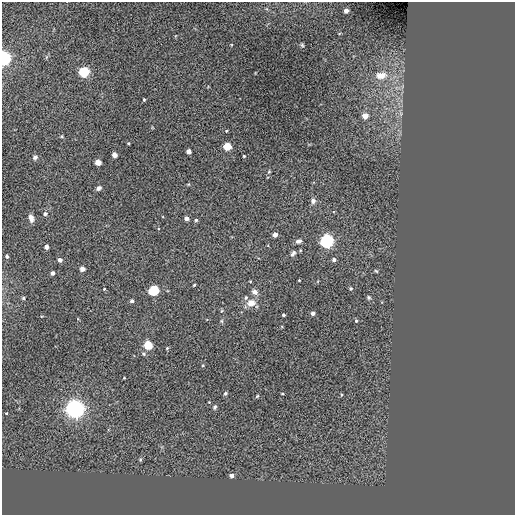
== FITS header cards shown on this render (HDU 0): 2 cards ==
NAXIS1  =                  513 / NUMBER OF ELEMENTS ALONG THIS AXIS
NAXIS2  =                  513 / NUMBER OF ELEMENTS ALONG THIS AXIS

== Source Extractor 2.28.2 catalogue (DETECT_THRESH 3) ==
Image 513 x 513 px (HDU 0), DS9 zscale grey, 1 PNG px = 1 image px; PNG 517 x 517 px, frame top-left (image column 1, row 513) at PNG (2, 2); no overlay
Background 0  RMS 44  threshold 132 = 3 sigma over >= 5 px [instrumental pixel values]
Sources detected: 61; all 61 listed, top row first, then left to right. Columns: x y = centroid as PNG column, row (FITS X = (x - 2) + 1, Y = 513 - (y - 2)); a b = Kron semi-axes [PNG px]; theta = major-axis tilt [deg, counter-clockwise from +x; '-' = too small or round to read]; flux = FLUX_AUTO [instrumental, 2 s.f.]
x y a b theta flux
346 11 4 4 - 2.0e+04
302 45 5 4 - 3.8e+03
4 58 6 5 - 8.5e+05
84 72 5 5 - 3.3e+05
381 75 14 9 7 3.2e+04
144 100 3 3 - 2.8e+03
365 116 4 4 - 3.5e+04
226 131 3 2 - 2.1e+03
128 143 3 2 - 2.5e+03
227 146 5 4 - 1.1e+05
188 151 4 4 - 2.0e+04
114 155 4 4 - 2.7e+04
244 156 3 3 - 2.9e+03
35 157 6 6 - 6.8e+03
98 162 4 4 - 4.4e+04
99 188 6 5 - 7.9e+03
313 201 7 6 - 9.2e+03
45 214 5 5 - 5.2e+03
31 218 8 5 -74 1.3e+04
186 218 4 4 - 1.5e+04
196 220 5 4 - 4.0e+03
275 235 4 4 - 1.7e+04
298 241 6 4 11 9.9e+03
327 241 6 6 - 6.8e+05
46 247 4 4 - 1.8e+04
293 254 8 5 56 7.5e+03
7 256 4 3 - 6.4e+03
60 260 4 4 - 1.2e+04
334 260 4 3 - 1.1e+04
82 269 4 4 - 2.2e+04
376 271 6 3 -44 3.0e+03
53 273 4 3 - 1.3e+04
299 280 3 2 - 2.1e+03
194 285 4 2 - 2.6e+03
351 288 5 4 - 3.2e+03
104 289 3 3 - 2.4e+03
154 290 5 5 - 3.4e+05
255 292 8 6 -23 1.2e+04
369 297 5 5 - 4.6e+03
23 298 4 4 - 3.7e+03
246 298 5 4 - 4.9e+03
132 301 4 4 - 6.6e+03
251 303 10 8 8 2.5e+04
313 313 3 3 - 1.4e+04
283 315 3 3 - 6.0e+03
222 321 6 4 -89 3.7e+03
356 321 4 3 - 3.8e+03
148 345 5 4 - 1.7e+05
167 348 4 3 - 2.8e+03
143 354 5 4 - 4.0e+03
124 378 2 2 - 2.2e+03
225 393 5 4 - 4.4e+03
282 394 3 2 - 2.2e+03
341 395 4 3 - 3.1e+03
257 396 6 3 45 3.2e+03
209 402 3 3 - 1.8e+03
215 407 6 4 64 4.8e+03
75 409 8 7 - 1.3e+06
6 413 3 3 - 2.2e+03
140 460 5 4 - 3.7e+03
232 476 4 3 - 1.4e+04
At the frame edge (FLAGS 8, measured only in part): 1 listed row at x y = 4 58